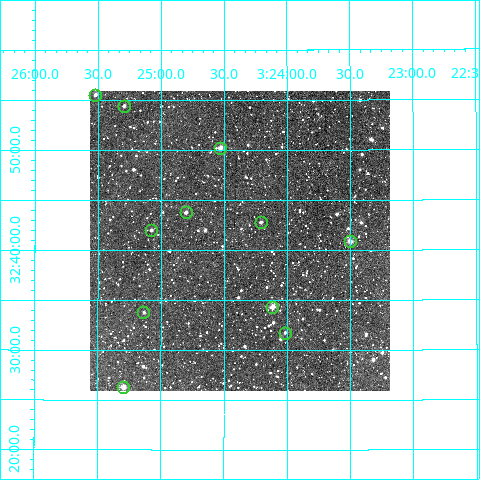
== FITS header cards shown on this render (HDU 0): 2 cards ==
NAXIS1  =                  300
NAXIS2  =                  300

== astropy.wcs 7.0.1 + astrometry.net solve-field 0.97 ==
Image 300 x 300 px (HDU 0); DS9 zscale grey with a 90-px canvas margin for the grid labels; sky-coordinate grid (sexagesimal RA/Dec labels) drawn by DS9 from the SOLVED WCS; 11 Tycho-2 reference stars matched to detected sources circled (green)
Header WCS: RA---TAN/DEC--TAN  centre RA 03:24:22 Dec +32:41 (51.09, +32.68 deg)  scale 6 arcsec/px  FOV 30.0' x 30.0'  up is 0 deg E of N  parity normal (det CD < 0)
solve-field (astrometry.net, Tycho-2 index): VERIFIED the header's WCS against the Tycho-2 star catalogue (verified at 2 index scales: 8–11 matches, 0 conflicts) and refined it, rather than solving blind
Solved WCS: RA---TAN-SIP/DEC--TAN-SIP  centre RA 03:24:23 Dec +32:41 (51.09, +32.68 deg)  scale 6 arcsec/px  FOV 30.0' x 30.0'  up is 0 deg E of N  parity normal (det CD < 0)
The solver's refit moves the header's centre by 1.6 arcsec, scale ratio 1.001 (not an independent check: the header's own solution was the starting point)
Tycho-2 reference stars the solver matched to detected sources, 11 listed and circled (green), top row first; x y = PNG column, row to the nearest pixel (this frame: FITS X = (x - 90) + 1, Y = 300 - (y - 91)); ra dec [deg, ICRS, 3 dp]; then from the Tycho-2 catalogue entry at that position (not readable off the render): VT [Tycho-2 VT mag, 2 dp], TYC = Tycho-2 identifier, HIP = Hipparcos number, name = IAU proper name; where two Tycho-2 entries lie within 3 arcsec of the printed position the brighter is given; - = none
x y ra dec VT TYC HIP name
95 95 51.380 +32.926 11.42 2345-367-1 - -
124 106 51.324 +32.907 11.49 2345-725-1 - -
220 148 51.133 +32.837 11.37 2345-511-1 - -
186 212 51.200 +32.730 12.13 2345-810-1 - -
261 222 51.052 +32.713 11.68 2345-815-1 - -
151 230 51.269 +32.700 11.85 2345-723-1 - -
350 241 50.875 +32.681 11.36 2345-816-1 - -
272 307 51.029 +32.572 10.50 2345-902-1 - -
143 312 51.284 +32.563 12.47 2345-910-1 - -
285 333 51.004 +32.529 12.24 2345-989-1 - -
123 387 51.323 +32.438 10.48 2345-306-1 - -